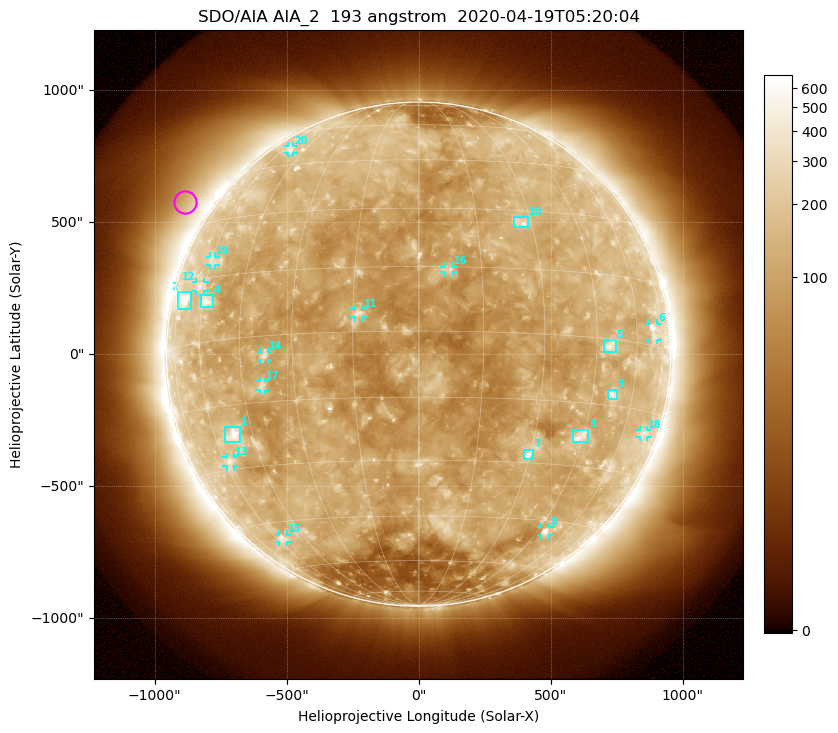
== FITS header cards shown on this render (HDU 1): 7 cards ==
TELESCOP= 'SDO/AIA'
INSTRUME= 'AIA_2'
WAVELNTH=                  193
WAVEUNIT= 'angstrom'
DATE-OBS= '2020-04-19T05:20:04.84'
CTYPE1  = 'HPLN-TAN'
CTYPE2  = 'HPLT-TAN'

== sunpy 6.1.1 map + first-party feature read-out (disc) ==
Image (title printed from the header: SDO/AIA AIA_2  193 angstrom  2020-04-19T05:20:04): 1024 x 1024 px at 2.4 arcsec/px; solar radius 955 arcsec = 398 px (full disc in frame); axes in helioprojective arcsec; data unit not stated in the header (colour bar unlabelled)
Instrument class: DISC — disc imager (sunpy class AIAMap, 193 A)
Bright regions (active regions / flare kernels): reference = the median radial profile (limb darkening/brightening removed); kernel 9 px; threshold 5 sigma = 152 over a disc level ~113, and >= 1.15x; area >= 12 px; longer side >= 10 px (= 24 arcsec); searched inside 0.97 R_sun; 21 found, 20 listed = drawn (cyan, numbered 1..; 12 of them under ~33 arcsec drawn as corner ticks so the feature stays visible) (cap 20 boxes per figure: the strongest are kept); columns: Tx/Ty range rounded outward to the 5 arcsec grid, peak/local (2 s.f.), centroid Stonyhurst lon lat
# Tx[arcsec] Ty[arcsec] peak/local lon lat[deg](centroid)
1 -735..-675 -335..-275 5.7 -52 -22
2 -910..-865 170..235 4 -70 +11
3 580..645 -335..-285 4.8 +44 -23
4 -825..-780 180..225 3.8 -58 +9
5 700..750 10..55 3.9 +49 -2
6 870..905 55..115 3.7 +69 +3
7 395..435 -395..-360 5.6 +29 -28
8 465..495 -690..-655 4.8 +49 -48
9 715..750 -170..-135 3.7 +52 -12
10 360..415 480..520 3.4 +27 +27
11 -245..-205 140..170 5.1 -14 +4
12 -845..-810 240..275 2.8 -62 +13
13 -730..-700 -425..-390 3 -58 -28
14 -595..-570 -25..10 3.7 -38 -4
15 -530..-500 -710..-685 2.7 -56 -50
16 95..135 310..330 4 +7 +14
17 -605..-580 -135..-100 3.1 -39 -11
18 840..865 -315..-285 2.2 +72 -20
19 -790..-770 335..370 2.2 -60 +19
20 -495..-475 760..790 2.2 -54 +51
Off-limb structures (1.02-1.3 R_sun): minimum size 162 px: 4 found; the strongest spans PA ~35..70 deg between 1.02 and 1.3 R_sun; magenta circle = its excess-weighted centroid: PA ~55 deg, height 1.11 R_sun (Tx ~-885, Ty ~575 arcsec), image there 1.7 x the reference